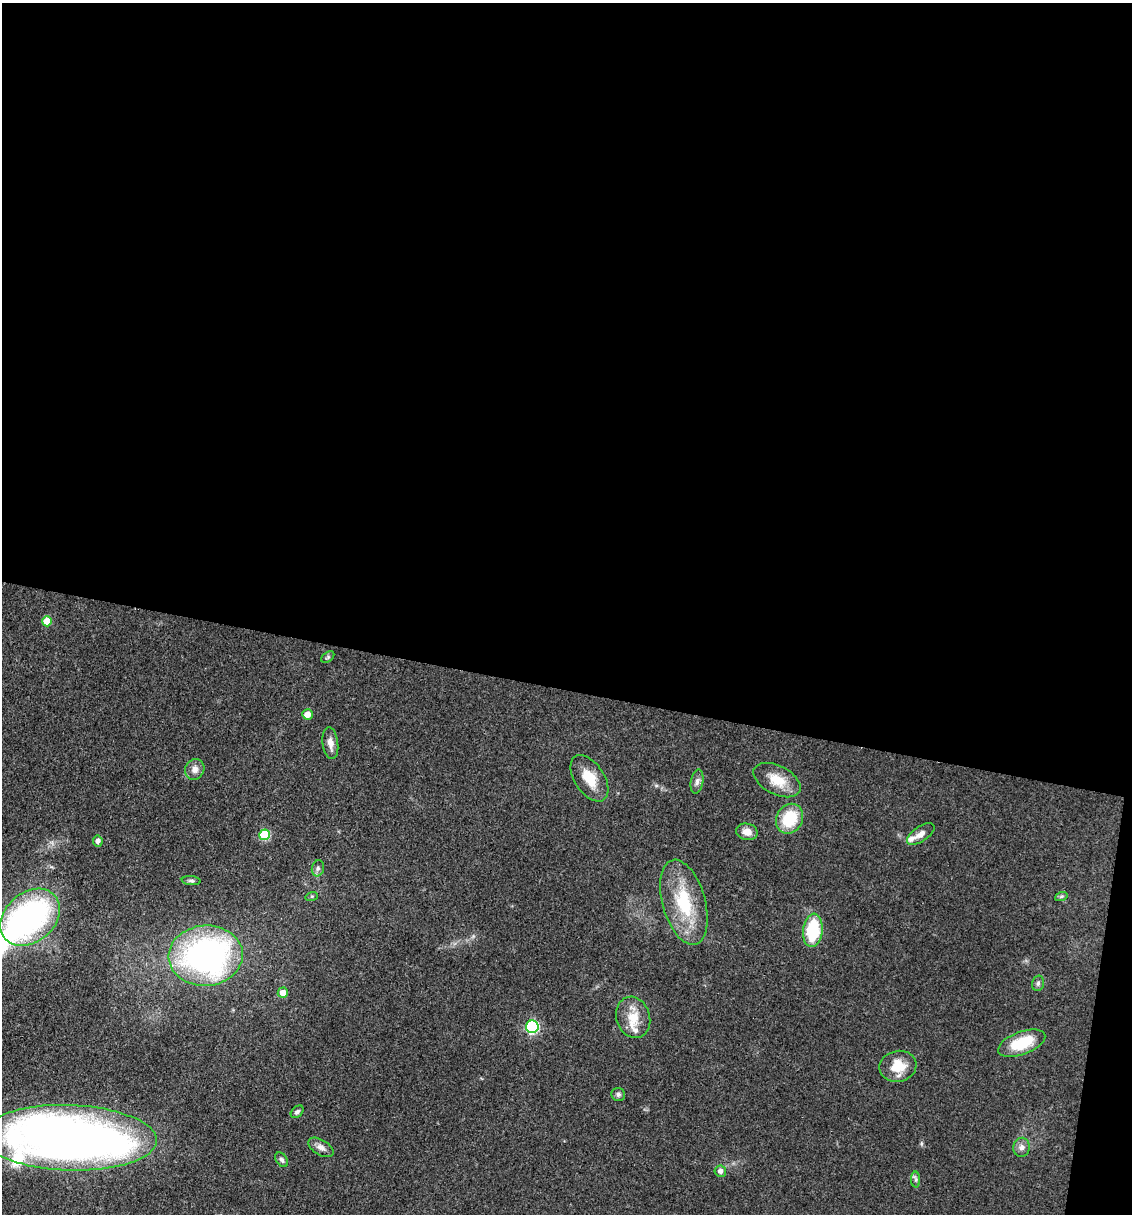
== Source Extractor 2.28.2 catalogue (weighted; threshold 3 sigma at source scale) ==
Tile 4 of 4 x 4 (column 4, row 1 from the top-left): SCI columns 3625-4754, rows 3637-4848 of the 4873 x 4848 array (HDU 1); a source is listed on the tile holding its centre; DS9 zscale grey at full resolution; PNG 1134 x 1216 px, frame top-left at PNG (2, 3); each listed source drawn as its Kron ellipse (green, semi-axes under 4 px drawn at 4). Shown black and unused: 58% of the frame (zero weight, under 3 of 4 exposures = <1% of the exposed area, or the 3 px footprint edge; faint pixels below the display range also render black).
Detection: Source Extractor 2.28.2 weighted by HDU 2 'WHT'; one run over the whole footprint, this tile lists its part. Background 0.149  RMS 0.0071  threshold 0.032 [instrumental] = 3 sigma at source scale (4.5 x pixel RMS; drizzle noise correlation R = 1.50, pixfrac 1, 0.05/0.05 arcsec/px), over >= 5 px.
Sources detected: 40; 3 inside a brighter object's white glare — neither listed nor drawn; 2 inside a brighter listed object's ellipse — not listed separately; the other 35 listed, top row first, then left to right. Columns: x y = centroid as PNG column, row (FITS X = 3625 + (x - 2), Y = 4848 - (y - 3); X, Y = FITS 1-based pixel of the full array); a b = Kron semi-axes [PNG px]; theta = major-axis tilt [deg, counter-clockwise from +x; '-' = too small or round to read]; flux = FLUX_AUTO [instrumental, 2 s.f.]
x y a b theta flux
47 621 5 5 - 15
328 657 7 5 36 1.3
307 714 5 5 - 6.3
330 743 16 7 -82 5.6
195 769 10 9 - 4.7
589 778 26 15 -57 17
777 780 25 14 -27 16
697 782 12 6 81 3.1
789 819 15 13 58 28
747 832 11 8 -12 6.4
921 834 16 7 34 5.3
264 835 5 5 - 41
98 841 5 5 - 3.1
318 868 8 6 77 2
191 881 9 4 -5 1.5
312 896 6 4 17 0.96
1061 897 6 4 19 1.2
684 902 44 21 -74 43
30 917 33 24 41 170
813 930 17 9 84 39
206 956 37 30 4 220
1038 983 8 6 75 1.8
283 993 5 5 - 6.8
633 1017 21 16 -72 16
532 1027 6 6 - 96
1022 1043 25 11 20 28
898 1066 18 15 10 16
618 1094 7 6 - 1.8
297 1112 7 5 44 1.8
69 1138 87 32 -2 690
321 1147 14 7 -31 4.2
1022 1147 10 8 79 3.6
282 1160 8 5 -56 1.8
720 1171 6 5 - 3.5
916 1180 8 4 -89 1.6
Isophote crosses this tile's border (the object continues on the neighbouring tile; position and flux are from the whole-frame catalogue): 1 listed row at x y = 69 1138